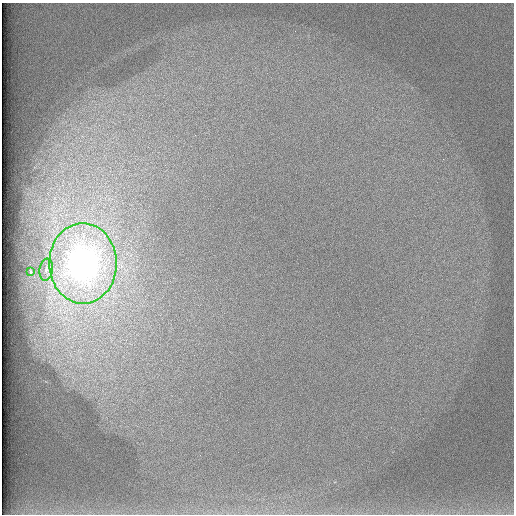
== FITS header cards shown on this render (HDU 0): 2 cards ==
NAXIS1  =                  512 /
NAXIS2  =                  512 /

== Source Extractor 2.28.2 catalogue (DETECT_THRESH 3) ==
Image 512 x 512 px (HDU 0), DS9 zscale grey, 1 PNG px = 1 image px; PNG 516 x 516 px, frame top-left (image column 1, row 512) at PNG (2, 3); each listed source drawn as its Kron ellipse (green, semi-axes under 4 px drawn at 4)
Background 97.3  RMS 2.9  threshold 8.58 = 3 sigma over >= 5 px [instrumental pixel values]
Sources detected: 3; all 3 listed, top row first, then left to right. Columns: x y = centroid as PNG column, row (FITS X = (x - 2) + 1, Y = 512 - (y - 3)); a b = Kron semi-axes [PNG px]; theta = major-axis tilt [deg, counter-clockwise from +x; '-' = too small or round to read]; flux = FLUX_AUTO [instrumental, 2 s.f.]
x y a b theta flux
83 263 40 34 -90 87000
46 270 11 6 81 980
30 272 3 2 - 180